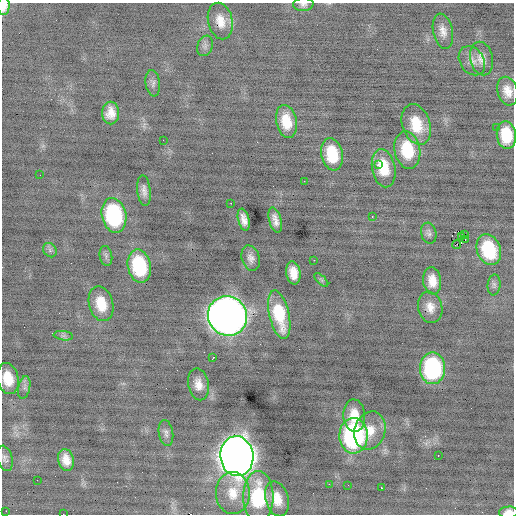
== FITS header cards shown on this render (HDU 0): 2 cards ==
NAXIS1  =                  512 / Axis length
NAXIS2  =                  512 / Axis length

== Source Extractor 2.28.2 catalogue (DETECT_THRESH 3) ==
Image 512 x 512 px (HDU 0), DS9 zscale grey, 1 PNG px = 1 image px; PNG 516 x 516 px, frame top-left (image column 1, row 512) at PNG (2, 3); each listed source drawn as its Kron ellipse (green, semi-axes under 4 px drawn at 4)
Background -0.306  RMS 0.86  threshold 2.57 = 3 sigma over >= 5 px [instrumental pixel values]
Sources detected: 70; all 70 listed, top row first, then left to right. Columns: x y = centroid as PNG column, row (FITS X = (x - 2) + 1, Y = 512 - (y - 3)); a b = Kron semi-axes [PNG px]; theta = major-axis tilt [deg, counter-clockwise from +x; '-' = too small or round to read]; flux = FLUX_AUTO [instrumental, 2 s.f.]
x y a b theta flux
303 4 10 6 3 190
4 6 9 6 89 600
220 21 18 12 -77 880
443 31 18 10 -78 520
205 46 10 7 70 230
482 58 17 11 -78 540
472 61 16 12 -55 490
153 83 13 7 -82 240
507 91 14 10 -75 670
111 113 11 8 -89 670
286 121 17 10 -79 1400
416 124 21 14 -71 1600
496 128 2 2 - 290
506 135 14 9 -83 1800
163 140 2 2 - 110
407 150 19 12 -79 2300
332 154 16 10 -78 2000
378 165 3 3 - 180
384 168 19 11 -79 1600
40 175 2 2 - 33
304 181 2 2 - 180
144 191 15 6 -84 320
231 203 3 2 - 51
114 215 17 12 -78 6100
372 216 3 2 - 180
244 220 11 5 -76 420
275 220 13 6 -74 390
429 233 10 7 -75 200
465 235 4 2 - 89
461 236 3 2 - 64
465 240 3 2 - 70
457 244 4 2 - 40
50 250 8 6 -48 180
489 250 16 12 -70 3000
106 256 10 6 -80 190
251 258 13 9 -72 360
314 260 2 2 - 73
139 266 17 11 -78 3600
293 273 11 7 -81 740
321 280 9 3 -45 92
432 281 13 9 -83 730
494 285 10 6 84 170
101 304 18 12 -75 1400
430 307 16 12 -76 650
279 315 24 10 -77 2400
228 316 20 19 - 67000
63 336 9 4 -8 160
213 357 3 2 - 450
433 368 16 12 90 7000
8 379 16 10 -77 1200
198 384 16 10 -78 630
24 387 11 6 77 220
354 416 16 11 -87 1100
370 430 19 15 74 1200
166 433 13 7 -80 260
354 436 17 14 -87 11000
438 455 2 2 - 80
237 456 20 16 -85 93000
5 458 13 7 -74 230
66 460 11 7 -76 620
37 480 2 2 - 25
329 484 3 2 - 64
348 485 3 2 - 42
381 488 3 2 - 450
233 493 21 17 -88 1300
258 497 26 15 -90 4000
277 499 18 11 -74 1000
6 511 2 2 - 300
509 512 10 5 3 480
63 514 2 2 - 220
At the frame edge (FLAGS 8, measured only in part): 5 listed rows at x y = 303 4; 4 6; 8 379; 509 512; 63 514